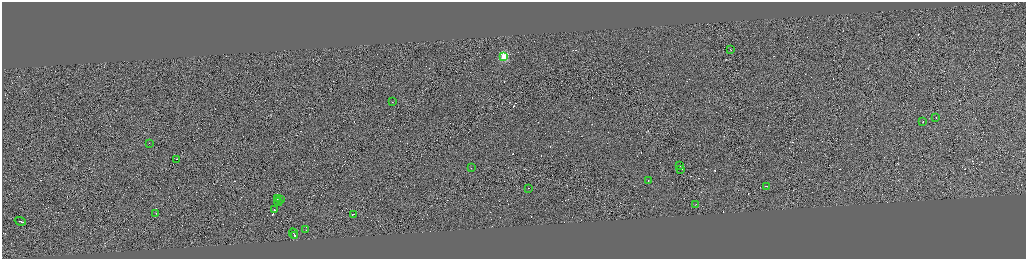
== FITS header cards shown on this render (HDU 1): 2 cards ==
NAXIS1  =                 4096
NAXIS2  =                 1028

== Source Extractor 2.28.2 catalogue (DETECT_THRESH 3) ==
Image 4096 x 1028 px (HDU 1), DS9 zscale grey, zoomed out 1/4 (1 PNG px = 4 x 4 image px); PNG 1028 x 261 px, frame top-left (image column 1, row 1025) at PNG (2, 2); each listed source drawn as its Kron ellipse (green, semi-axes under 4 px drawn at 4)
Background -0.872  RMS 3.9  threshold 11.8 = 3 sigma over >= 5 px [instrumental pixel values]
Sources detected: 342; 318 cannot appear on this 1/4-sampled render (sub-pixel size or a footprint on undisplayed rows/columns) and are neither listed nor drawn; the other 24 listed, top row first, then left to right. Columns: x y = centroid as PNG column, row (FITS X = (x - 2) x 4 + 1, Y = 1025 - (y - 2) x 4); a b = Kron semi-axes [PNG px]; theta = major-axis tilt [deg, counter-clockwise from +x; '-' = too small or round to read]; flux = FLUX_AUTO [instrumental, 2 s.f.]
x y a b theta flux
730 49 2 1 - 16000
504 56 2 2 - 130000
393 101 2 1 - 18000
936 117 2 1 - 13000
923 121 2 1 - 11000
149 143 2 1 - 12000
176 159 2 1 - 13000
680 165 2 1 - 31000
471 167 2 1 - 16000
681 169 2 1 - 22000
648 180 2 1 - 12000
766 186 2 1 - 20000
529 188 2 1 - 13000
277 198 2 1 - 150000
280 199 2 1 - 32000
278 201 4 1 - 52000
696 204 2 1 - 18000
274 209 2 1 - 650000
156 213 2 1 - 11000
353 214 3 1 - 46000
20 221 5 1 - 53000
306 229 2 1 - 29000
294 233 5 1 - 350000
295 235 2 1 - 250000
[318 sub-pixel or undisplayed-footprint detections neither listed nor drawn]